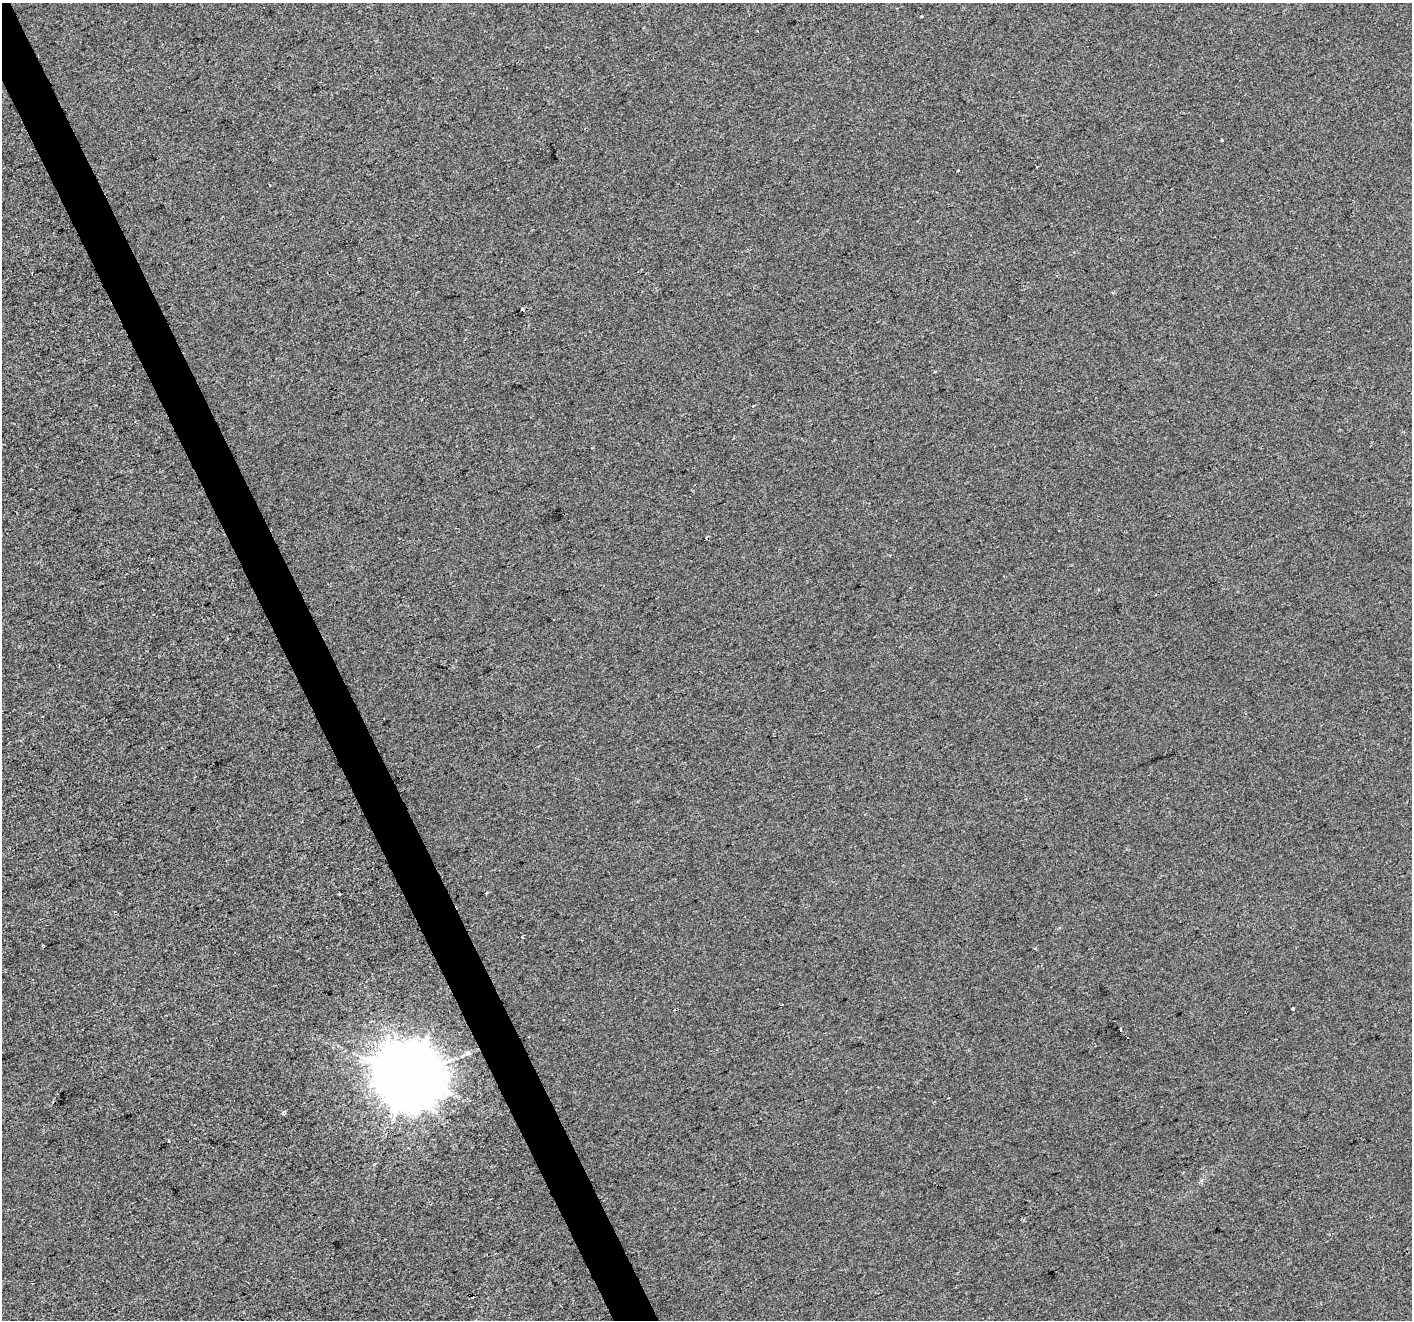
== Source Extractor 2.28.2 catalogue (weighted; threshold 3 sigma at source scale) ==
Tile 11 of 4 x 4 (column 3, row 3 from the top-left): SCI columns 2824-4233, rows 1463-2780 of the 5644 x 5504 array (HDU 1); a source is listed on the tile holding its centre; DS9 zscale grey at full resolution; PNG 1414 x 1322 px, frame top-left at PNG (2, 3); no overlay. Shown black and unused: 3% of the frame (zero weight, under 2 of 3 exposures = <1% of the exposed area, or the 3 px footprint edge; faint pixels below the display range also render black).
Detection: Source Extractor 2.28.2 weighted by HDU 2 'WHT'; one run over the whole footprint, this tile lists its part. Background -3.68e-04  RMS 0.0056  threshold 0.0253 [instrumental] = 3 sigma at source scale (4.5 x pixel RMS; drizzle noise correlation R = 1.50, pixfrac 1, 0.0396/0.0396 arcsec/px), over >= 5 px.
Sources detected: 13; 5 cosmic-ray / hot-pixel residue — not listed; the other 8 listed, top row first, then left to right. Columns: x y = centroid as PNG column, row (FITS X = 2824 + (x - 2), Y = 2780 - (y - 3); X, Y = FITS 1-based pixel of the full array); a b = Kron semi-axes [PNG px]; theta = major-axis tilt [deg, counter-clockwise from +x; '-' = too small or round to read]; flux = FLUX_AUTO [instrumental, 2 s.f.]
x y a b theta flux
958 170 3 3 - 2.2
522 309 3 3 - 4.4
340 893 3 2 - 0.59
1293 1008 3 3 - 1.4
1121 1030 3 3 - 1.5
1128 1038 3 3 - 1.8
410 1077 20 19 - 4400
283 1114 5 4 - 1.4